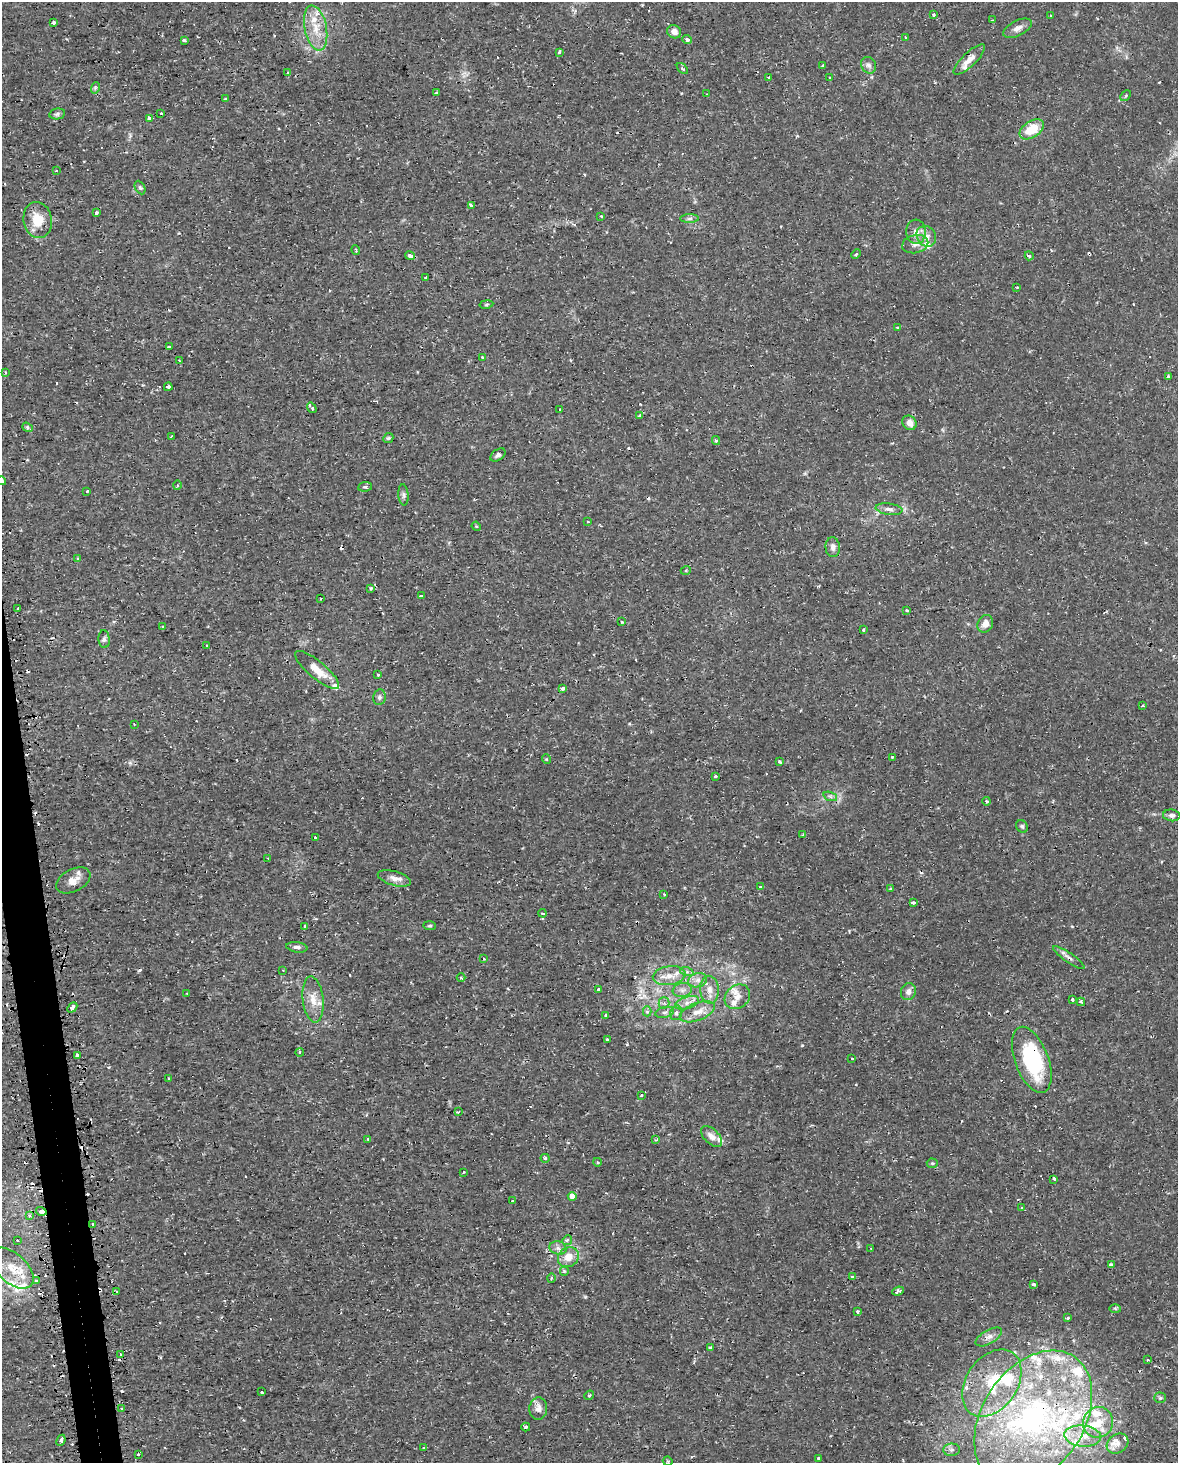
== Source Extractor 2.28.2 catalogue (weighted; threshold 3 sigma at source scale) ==
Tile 7 of 4 x 3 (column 3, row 2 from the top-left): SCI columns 2370-3545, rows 1542-3002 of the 4740 x 4499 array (HDU 1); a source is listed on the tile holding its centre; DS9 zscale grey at full resolution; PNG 1180 x 1465 px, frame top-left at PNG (2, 2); each listed source drawn as its Kron ellipse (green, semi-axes under 4 px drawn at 4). Shown black and unused: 2% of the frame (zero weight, under 2 of 3 exposures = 3% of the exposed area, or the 3 px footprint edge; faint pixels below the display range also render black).
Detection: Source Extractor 2.28.2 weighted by HDU 2 'WHT'; one run over the whole footprint, this tile lists its part. Background 0.0102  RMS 0.0013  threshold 0.0058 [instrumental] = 3 sigma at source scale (4.5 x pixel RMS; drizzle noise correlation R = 1.50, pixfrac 1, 0.0396/0.0396 arcsec/px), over >= 5 px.
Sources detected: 256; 1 inside a brighter object's white glare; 35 cosmic-ray / hot-pixel residue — neither listed nor drawn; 27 inside a brighter listed object's ellipse — not listed separately; the other 193 listed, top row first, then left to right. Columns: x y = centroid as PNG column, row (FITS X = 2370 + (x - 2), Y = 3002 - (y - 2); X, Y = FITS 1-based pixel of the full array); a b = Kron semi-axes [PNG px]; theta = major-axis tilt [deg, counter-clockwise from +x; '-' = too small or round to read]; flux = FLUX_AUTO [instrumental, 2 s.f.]
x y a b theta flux
933 14 3 3 - 0.41
1051 16 3 3 - 0.18
992 20 3 2 - 0.093
53 23 3 3 - 0.59
316 28 23 11 -78 2.6
1017 28 16 7 26 0.84
674 32 7 6 - 0.71
905 38 4 3 - 0.54
184 40 3 3 - 0.55
687 40 5 4 - 0.38
559 52 4 2 - 0.3
969 60 21 7 44 1.3
823 65 3 3 - 0.39
869 65 9 7 -58 0.49
682 68 7 4 -44 0.22
288 73 3 3 - 0.2
768 77 3 3 - 0.3
830 78 3 3 - 0.22
95 88 5 3 - 0.2
436 93 3 2 - 0.12
706 94 3 2 - 0.089
1126 96 6 4 45 0.16
226 99 3 3 - 0.3
161 113 3 2 - 0.12
57 114 8 5 11 0.32
149 118 4 3 - 0.55
1032 129 13 8 34 3.3
57 171 3 2 - 0.14
140 187 7 5 -63 0.26
471 206 4 3 - 0.88
96 213 3 3 - 0.88
601 216 3 3 - 0.26
690 219 9 4 1 0.35
38 220 18 14 -82 2.9
916 232 12 9 -87 0.92
926 236 11 9 -53 1
915 244 13 9 13 0.9
356 250 5 3 - 0.14
856 254 5 3 - 0.18
410 256 5 4 - 0.64
1029 256 4 4 - 0.2
426 277 3 3 - 0.29
1017 287 2 2 - 0.092
486 304 7 3 9 0.16
897 328 3 3 - 0.38
169 347 3 2 - 0.11
483 357 3 3 - 0.19
179 361 3 2 - 0.15
5 372 3 2 - 0.11
1169 377 4 3 - 0.55
168 387 4 3 - 1.2
312 408 6 3 -56 0.86
560 409 2 2 - 0.11
640 416 4 3 - 0.4
909 423 8 6 -50 0.95
27 427 5 4 - 0.36
171 437 3 3 - 0.24
388 438 5 4 - 0.17
716 440 4 4 - 0.19
498 455 8 5 37 0.37
2 481 4 3 - 0.66
177 485 4 3 - 0.16
365 487 7 4 8 0.28
87 491 4 2 - 0.12
403 495 10 5 -85 0.33
889 509 13 5 -7 0.61
588 522 3 2 - 0.099
476 526 5 3 - 0.14
833 547 10 7 -86 0.65
78 559 4 3 - 0.17
686 570 5 3 - 0.11
371 588 4 3 - 0.14
421 596 3 3 - 0.49
321 599 3 2 - 0.12
17 608 3 2 - 0.29
907 610 3 3 - 0.33
622 622 3 3 - 0.12
985 624 9 7 62 1
163 627 4 3 - 0.14
863 630 3 3 - 0.2
104 639 9 5 -86 0.32
207 645 3 2 - 0.098
317 670 27 8 -40 1.9
378 675 3 3 - 0.18
562 688 4 3 - 0.46
379 697 8 6 78 0.29
1142 706 4 3 - 0.69
134 724 3 2 - 0.12
892 757 3 3 - 0.22
546 759 5 3 - 0.11
780 762 4 3 - 0.19
715 776 3 3 - 0.46
830 796 7 4 -19 0.27
986 801 4 3 - 0.14
1172 815 8 6 -5 0.37
1022 826 6 5 - 0.24
803 835 4 4 - 0.13
315 837 3 3 - 0.32
268 859 4 2 - 0.11
394 878 17 7 -16 0.95
73 880 18 11 27 1.3
761 887 3 3 - 0.44
891 889 3 3 - 0.13
664 894 3 2 - 0.14
913 903 4 3 - 1
543 913 4 3 - 0.22
430 926 6 4 -4 0.17
305 927 3 3 - 0.44
297 947 10 5 -8 0.43
1069 958 19 5 -35 0.57
483 959 3 2 - 0.18
283 970 2 2 - 0.088
687 972 7 4 -18 0.26
669 976 16 9 8 1.5
461 978 4 3 - 0.12
698 980 9 7 15 0.66
598 989 3 3 - 0.22
682 990 9 7 9 0.57
709 990 14 9 -86 1.1
908 992 9 7 65 0.7
187 993 3 2 - 0.087
737 997 13 11 39 1.4
313 999 23 10 -84 1.8
1072 1000 3 3 - 0.65
1081 1002 4 3 - 0.18
664 1003 5 5 - 0.31
687 1003 12 6 18 0.77
72 1007 6 4 48 0.62
647 1011 5 4 - 0.35
665 1012 9 5 13 0.38
697 1012 18 9 21 1.5
676 1013 7 5 75 0.37
606 1015 3 3 - 0.13
607 1039 3 3 - 0.21
300 1052 4 4 - 0.2
77 1055 4 3 - 0.71
852 1059 3 3 - 0.33
1032 1060 35 16 -69 12
169 1078 2 2 - 0.11
641 1095 4 3 - 0.15
458 1112 4 3 - 0.18
712 1136 13 7 -45 0.99
368 1139 4 3 - 0.14
656 1140 3 3 - 0.27
545 1158 4 4 - 0.24
597 1162 4 3 - 0.13
932 1163 5 5 - 0.2
464 1172 3 3 - 0.098
1054 1179 4 2 - 0.28
572 1196 4 4 - 1.2
512 1201 2 2 - 0.12
1022 1208 3 3 - 0.15
41 1211 5 3 - 3.7
30 1215 4 3 - 0.33
92 1224 3 2 - 0.12
17 1240 2 2 - 0.1
567 1240 5 4 - 0.21
558 1248 9 6 -16 0.5
871 1248 3 2 - 0.14
568 1257 11 9 36 1.6
1111 1265 4 3 - 0.52
12 1268 26 14 -42 3
564 1271 5 5 - 0.21
852 1276 3 3 - 0.23
551 1278 5 3 - 0.14
37 1281 3 3 - 0.74
1033 1284 3 3 - 0.81
898 1291 6 3 21 0.34
117 1292 4 3 - 0.18
1115 1309 5 4 - 0.19
858 1311 3 3 - 0.23
1068 1318 3 3 - 0.31
989 1337 14 7 30 0.64
710 1347 4 2 - 0.15
120 1354 3 2 - 0.11
1148 1360 3 2 - 0.12
992 1383 37 25 55 6.8
261 1392 3 3 - 0.4
589 1395 5 4 - 0.19
1160 1398 5 5 - 0.22
121 1408 3 3 - 0.4
538 1408 11 9 85 0.83
1033 1418 74 50 56 36
1098 1422 15 15 - 2.4
526 1427 4 3 - 0.19
1083 1436 18 10 -5 2.2
61 1440 6 3 64 0.64
1117 1443 12 9 38 0.81
424 1447 3 2 - 0.22
952 1450 8 6 1 0.37
138 1454 3 3 - 0.33
819 1458 3 3 - 0.31
668 1461 5 4 - 0.14
Overlapping masked pixels (flux is a lower limit): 6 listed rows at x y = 410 256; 1069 958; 1032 1060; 41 1211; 1033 1418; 61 1440
Isophote crosses this tile's border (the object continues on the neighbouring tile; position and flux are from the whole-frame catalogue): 1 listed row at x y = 2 481
Unlisted compact peaks at least as high as the median listed source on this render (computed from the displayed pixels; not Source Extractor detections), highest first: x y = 585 1297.